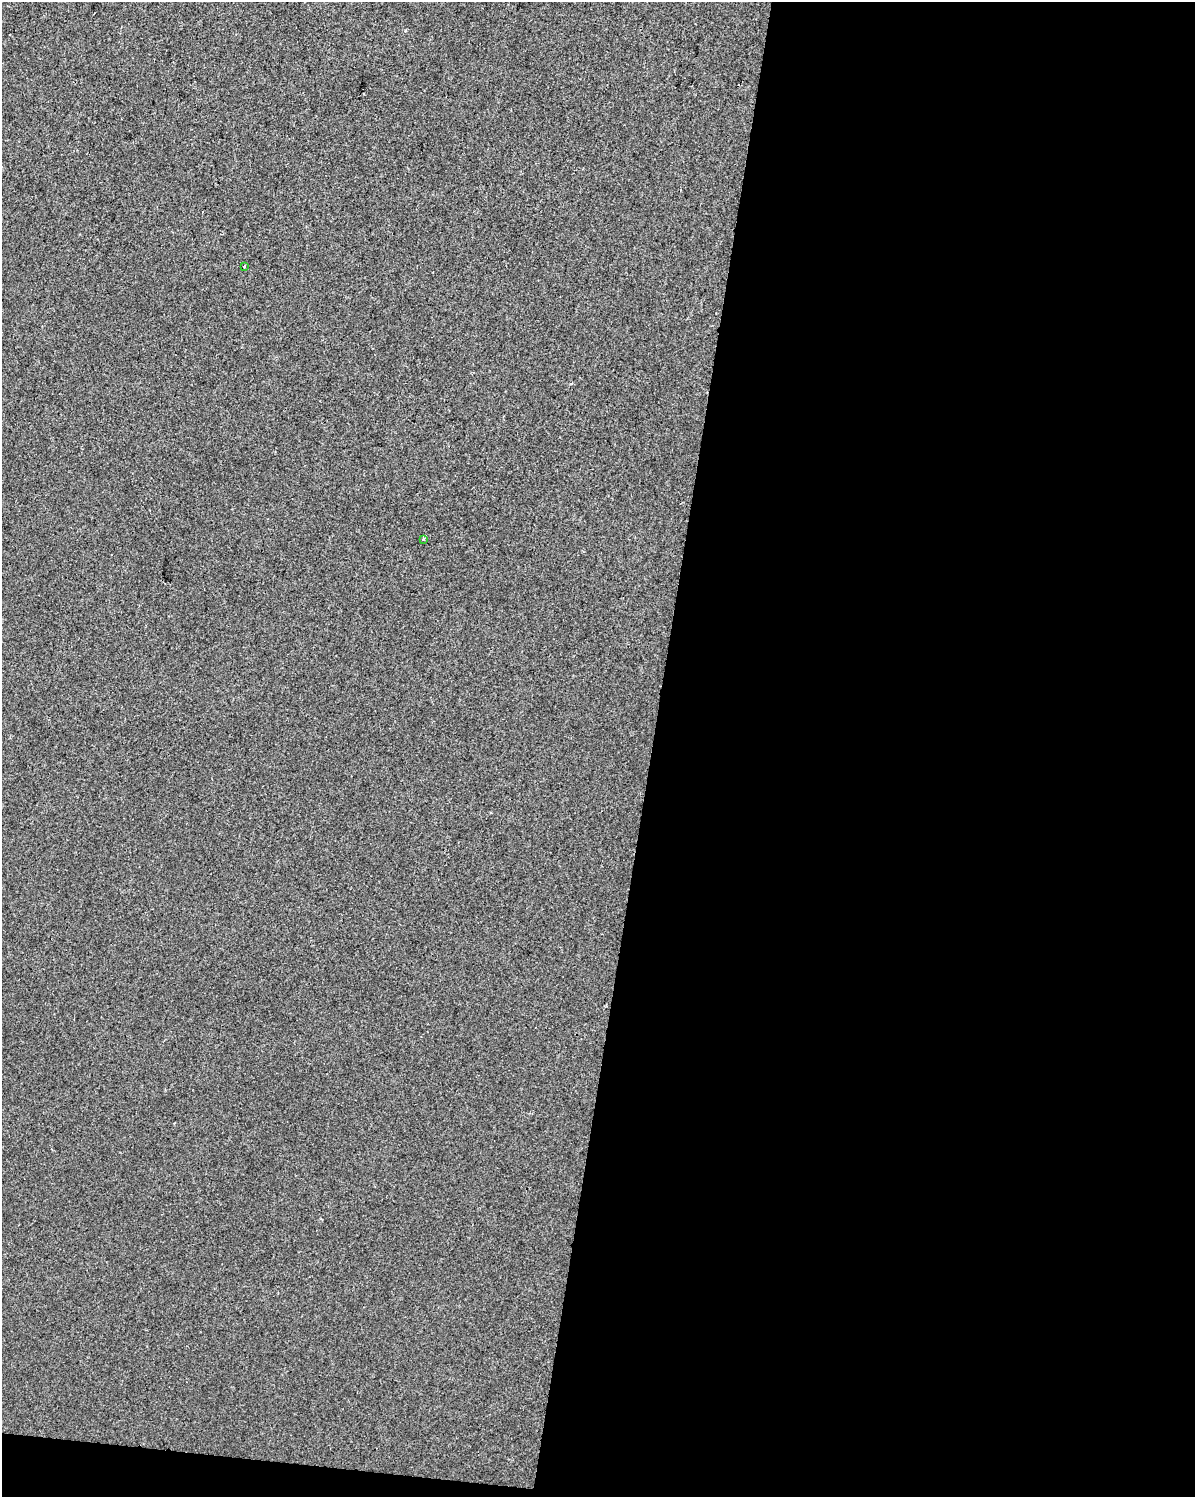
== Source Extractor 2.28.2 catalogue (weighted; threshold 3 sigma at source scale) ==
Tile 12 of 4 x 3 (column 4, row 3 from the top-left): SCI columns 3579-4771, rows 226-1720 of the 4778 x 4994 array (HDU 1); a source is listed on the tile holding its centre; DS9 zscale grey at full resolution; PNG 1197 x 1499 px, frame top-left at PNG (2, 2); each listed source drawn as its Kron ellipse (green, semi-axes under 4 px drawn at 4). Shown black and unused: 47% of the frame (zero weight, under 2 of 3 exposures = <1% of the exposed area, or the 3 px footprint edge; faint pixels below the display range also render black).
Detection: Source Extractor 2.28.2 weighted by HDU 2 'WHT'; one run over the whole footprint, this tile lists its part. Background -1.15e-04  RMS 0.0042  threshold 0.0191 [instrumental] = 3 sigma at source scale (4.5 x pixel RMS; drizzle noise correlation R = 1.50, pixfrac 1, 0.0396/0.0396 arcsec/px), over >= 5 px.
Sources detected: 3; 1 cosmic-ray / hot-pixel residue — neither listed nor drawn; the other 2 listed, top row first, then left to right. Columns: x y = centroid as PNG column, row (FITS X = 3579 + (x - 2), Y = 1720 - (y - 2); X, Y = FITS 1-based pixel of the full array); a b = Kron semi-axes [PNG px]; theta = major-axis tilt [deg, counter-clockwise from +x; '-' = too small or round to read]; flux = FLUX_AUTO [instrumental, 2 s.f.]
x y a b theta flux
244 266 4 3 - 0.47
423 539 3 3 - 0.55